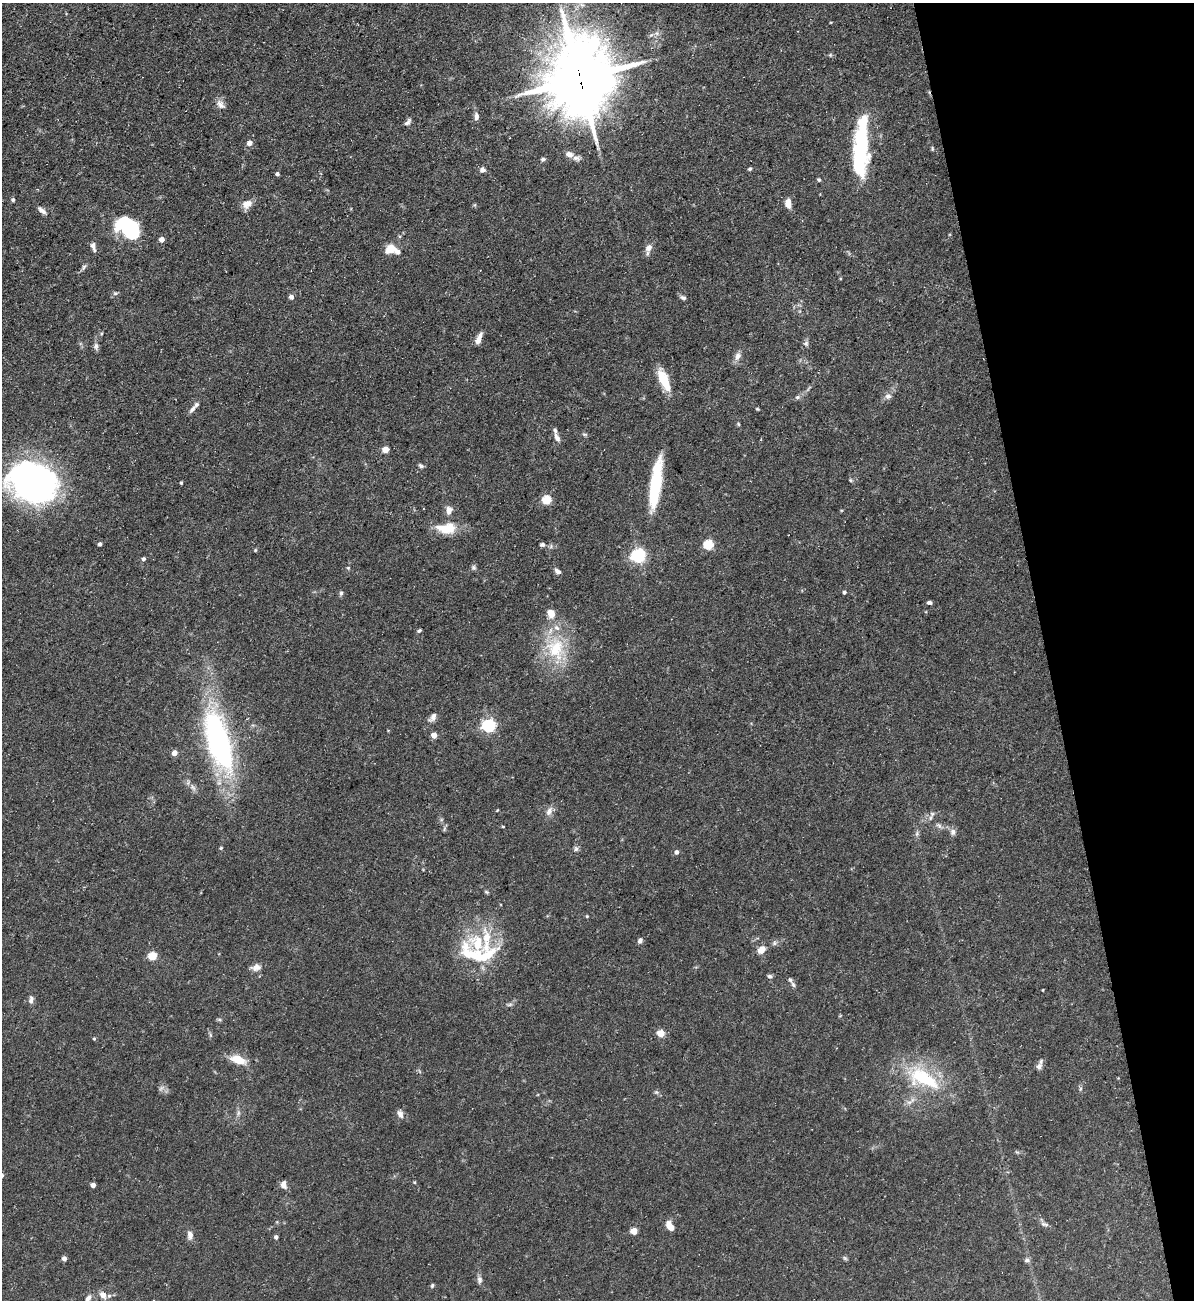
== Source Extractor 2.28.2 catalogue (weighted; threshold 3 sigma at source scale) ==
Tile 12 of 4 x 4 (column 4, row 3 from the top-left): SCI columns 3717-4908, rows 1299-2596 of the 5172 x 5191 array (HDU 1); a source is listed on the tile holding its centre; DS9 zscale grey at full resolution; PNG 1196 x 1302 px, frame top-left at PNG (2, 3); no overlay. Shown black and unused: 12% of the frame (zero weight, under 3 of 5 exposures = <1% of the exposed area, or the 3 px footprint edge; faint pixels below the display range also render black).
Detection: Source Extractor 2.28.2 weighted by HDU 2 'WHT'; one run over the whole footprint, this tile lists its part. Background 0.0757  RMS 0.0041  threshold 0.0185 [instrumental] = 3 sigma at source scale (4.5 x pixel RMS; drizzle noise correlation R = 1.50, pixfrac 1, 0.05/0.05 arcsec/px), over >= 5 px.
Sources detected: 138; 1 too faint to see at this stretch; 4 inside a brighter object's white glare — not listed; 11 inside a brighter listed object's ellipse — not listed separately; the other 122 listed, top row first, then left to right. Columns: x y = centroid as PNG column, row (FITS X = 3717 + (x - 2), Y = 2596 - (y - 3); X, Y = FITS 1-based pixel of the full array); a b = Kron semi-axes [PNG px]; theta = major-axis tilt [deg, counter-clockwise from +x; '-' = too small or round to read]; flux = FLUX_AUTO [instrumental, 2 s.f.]
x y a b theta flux
831 22 3 2 - 0.32
657 33 7 4 72 0.96
651 35 7 4 18 0.81
830 55 5 4 - 0.51
580 79 24 21 -89 3100
220 104 13 8 -50 2.3
476 117 11 6 -88 1.7
408 122 10 5 49 1.3
249 143 5 5 - 2.3
860 144 48 19 -85 31
932 148 7 3 -89 0.47
569 154 8 6 -10 2.4
576 158 10 7 -16 1.7
543 159 6 5 - 0.79
750 169 5 4 - 0.72
482 170 8 8 - 1.5
277 174 4 4 - 0.92
819 180 5 4 - 0.61
13 200 5 4 - 0.69
788 203 10 7 -84 3.5
247 204 12 9 27 3.5
475 205 6 3 -72 0.45
42 210 12 5 -39 1.9
132 231 21 15 -57 24
162 239 4 4 - 2.8
93 246 11 6 -76 1.9
392 248 16 9 -33 3.9
649 248 11 8 46 2.3
84 267 9 5 65 0.96
115 293 7 5 7 0.76
291 297 5 5 - 1.7
683 297 8 5 -12 1.1
102 333 5 3 - 0.42
479 339 13 5 67 2.8
806 344 8 7 - 1.1
96 346 10 7 -87 1.3
738 356 12 7 70 2.4
664 380 24 9 -66 11
888 396 9 8 - 1.8
797 397 8 5 27 1
192 409 13 5 50 1.8
757 409 4 3 - 0.43
738 424 5 4 - 0.45
585 434 8 4 -8 0.63
557 438 12 6 -65 1.9
385 449 5 4 - 6.9
421 466 7 4 -36 0.91
850 480 5 4 - 0.48
33 482 40 32 -20 170
181 483 3 3 - 0.56
655 486 52 11 81 26
547 500 5 5 - 21
449 510 10 7 86 2.5
448 528 23 14 15 9.3
100 544 4 4 - 1.2
542 544 6 5 - 0.97
709 545 5 5 - 25
255 550 5 3 - 0.39
638 556 6 6 - 100
143 559 5 4 - 0.94
474 567 7 6 - 0.88
348 568 5 4 - 0.46
558 571 9 5 -34 1.5
844 592 4 4 - 0.85
341 593 7 5 80 0.81
929 602 6 4 -5 0.98
551 613 8 7 - 5
419 631 5 4 - 0.67
556 649 35 27 -80 23
433 717 13 7 49 2.1
489 726 6 5 - 75
434 735 4 4 - 4.7
219 741 64 23 -73 94
175 753 4 4 - 4
193 787 10 6 -49 1.6
549 811 14 7 67 2.3
932 814 7 6 - 1.2
503 826 4 3 - 0.34
939 826 7 4 -88 0.91
953 832 9 8 - 1.6
917 833 8 4 89 0.91
221 848 5 4 - 0.47
576 849 7 5 85 1
676 852 5 5 - 1.2
587 916 4 4 - 0.38
640 941 7 5 67 1.2
478 943 41 25 -68 25
774 943 7 6 - 1
761 950 9 7 44 3.9
152 956 5 5 - 17
256 967 12 8 17 2.7
770 976 7 5 -5 0.97
793 985 8 5 -51 0.97
1043 990 4 2 - 0.27
31 1000 11 6 85 1.6
219 1019 6 4 -1 0.61
661 1033 5 4 - 10
210 1035 6 4 73 0.6
94 1039 4 4 - 0.48
238 1060 13 7 -20 9.3
1039 1066 10 7 65 1.7
923 1078 51 23 -27 29
1080 1089 6 4 88 0.67
656 1092 6 5 - 0.76
238 1113 7 4 89 0.9
400 1114 11 7 -61 1.8
1017 1152 7 4 -36 0.54
415 1182 5 3 - 0.37
93 1185 4 4 - 2.2
284 1185 9 6 -77 2.3
1044 1224 12 5 -12 1.2
670 1226 10 6 -54 4.5
634 1231 5 4 - 8.6
190 1235 11 7 -85 2.3
276 1237 5 4 - 1
845 1258 6 5 - 0.63
64 1259 6 5 - 1.2
1027 1260 8 6 1 1
479 1280 10 7 -84 1.4
432 1286 6 4 74 0.64
103 1295 10 8 -53 3
88 1298 8 5 49 1.5
Overlapping masked pixels (flux is a lower limit): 1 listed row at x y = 580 79